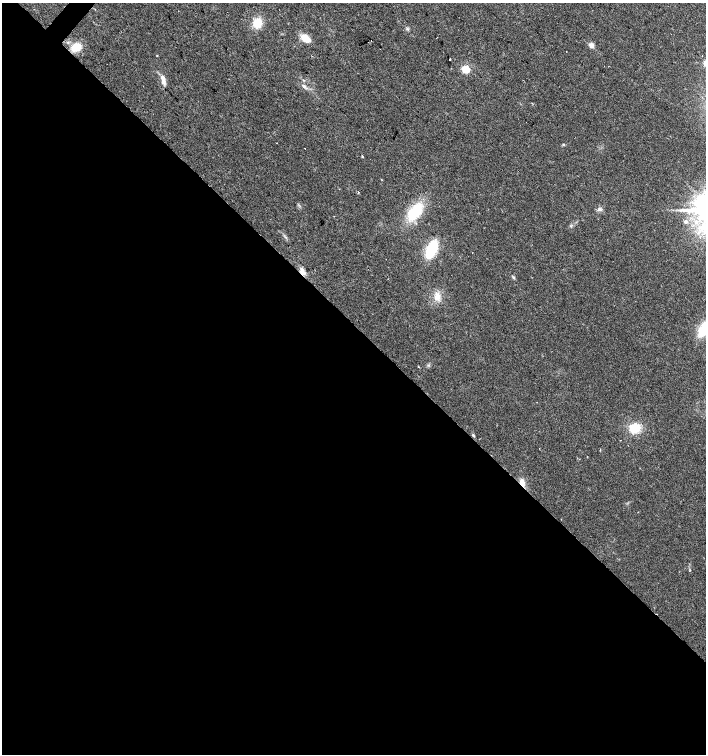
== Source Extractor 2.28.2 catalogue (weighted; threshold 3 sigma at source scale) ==
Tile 14 of 4 x 4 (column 2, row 4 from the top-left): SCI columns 1574-2981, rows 5-1508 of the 6027 x 6021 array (HDU 1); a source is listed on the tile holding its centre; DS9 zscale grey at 2 x 2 block average (1 PNG px = mean of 2 x 2 image px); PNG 708 x 756 px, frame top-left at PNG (2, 3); no overlay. Shown black and unused: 57% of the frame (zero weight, under 2 of 3 exposures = <1% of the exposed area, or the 3 px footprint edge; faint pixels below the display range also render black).
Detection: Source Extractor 2.28.2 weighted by HDU 2 'WHT'; one run over the whole footprint, this tile lists its part. Background 0.0392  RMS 0.008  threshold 0.0359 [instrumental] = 3 sigma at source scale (4.5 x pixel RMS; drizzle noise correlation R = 1.50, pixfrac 1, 0.0396/0.0396 arcsec/px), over >= 5 px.
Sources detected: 27; all 27 listed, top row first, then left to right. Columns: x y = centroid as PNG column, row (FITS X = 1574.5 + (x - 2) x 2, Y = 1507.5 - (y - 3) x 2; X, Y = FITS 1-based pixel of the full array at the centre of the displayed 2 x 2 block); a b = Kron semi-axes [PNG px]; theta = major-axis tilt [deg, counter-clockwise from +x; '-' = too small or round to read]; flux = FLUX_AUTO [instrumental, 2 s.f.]
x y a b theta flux
257 23 10 9 - 30
306 38 9 5 -36 27
371 41 2 2 - 3.3
591 45 7 6 - 6.6
76 47 12 9 29 27
157 56 2 2 - 3.7
450 59 2 2 - 4.5
466 69 3 3 - 120
163 79 11 5 -78 11
303 80 3 3 - 1.5
304 86 5 4 - 4.3
276 143 2 2 - 2
563 144 4 2 - 1.6
305 148 2 2 - 2.8
362 157 3 2 - 1.6
600 209 5 3 - 3.5
415 211 21 10 53 80
686 222 3 3 - 8.7
431 249 14 6 65 110
302 271 9 5 -65 9.9
513 277 3 3 - 2.1
437 297 11 7 -80 17
705 328 15 7 58 75
635 428 13 11 10 36
473 435 4 3 - 3
522 483 10 6 -83 11
690 570 3 2 - 1
Overlapping masked pixels (flux is a lower limit): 2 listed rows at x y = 302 271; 522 483
Isophote crosses this tile's border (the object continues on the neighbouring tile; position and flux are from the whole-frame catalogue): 1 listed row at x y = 705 328
Diffuse or blended objects may show on this block-average render without a row.